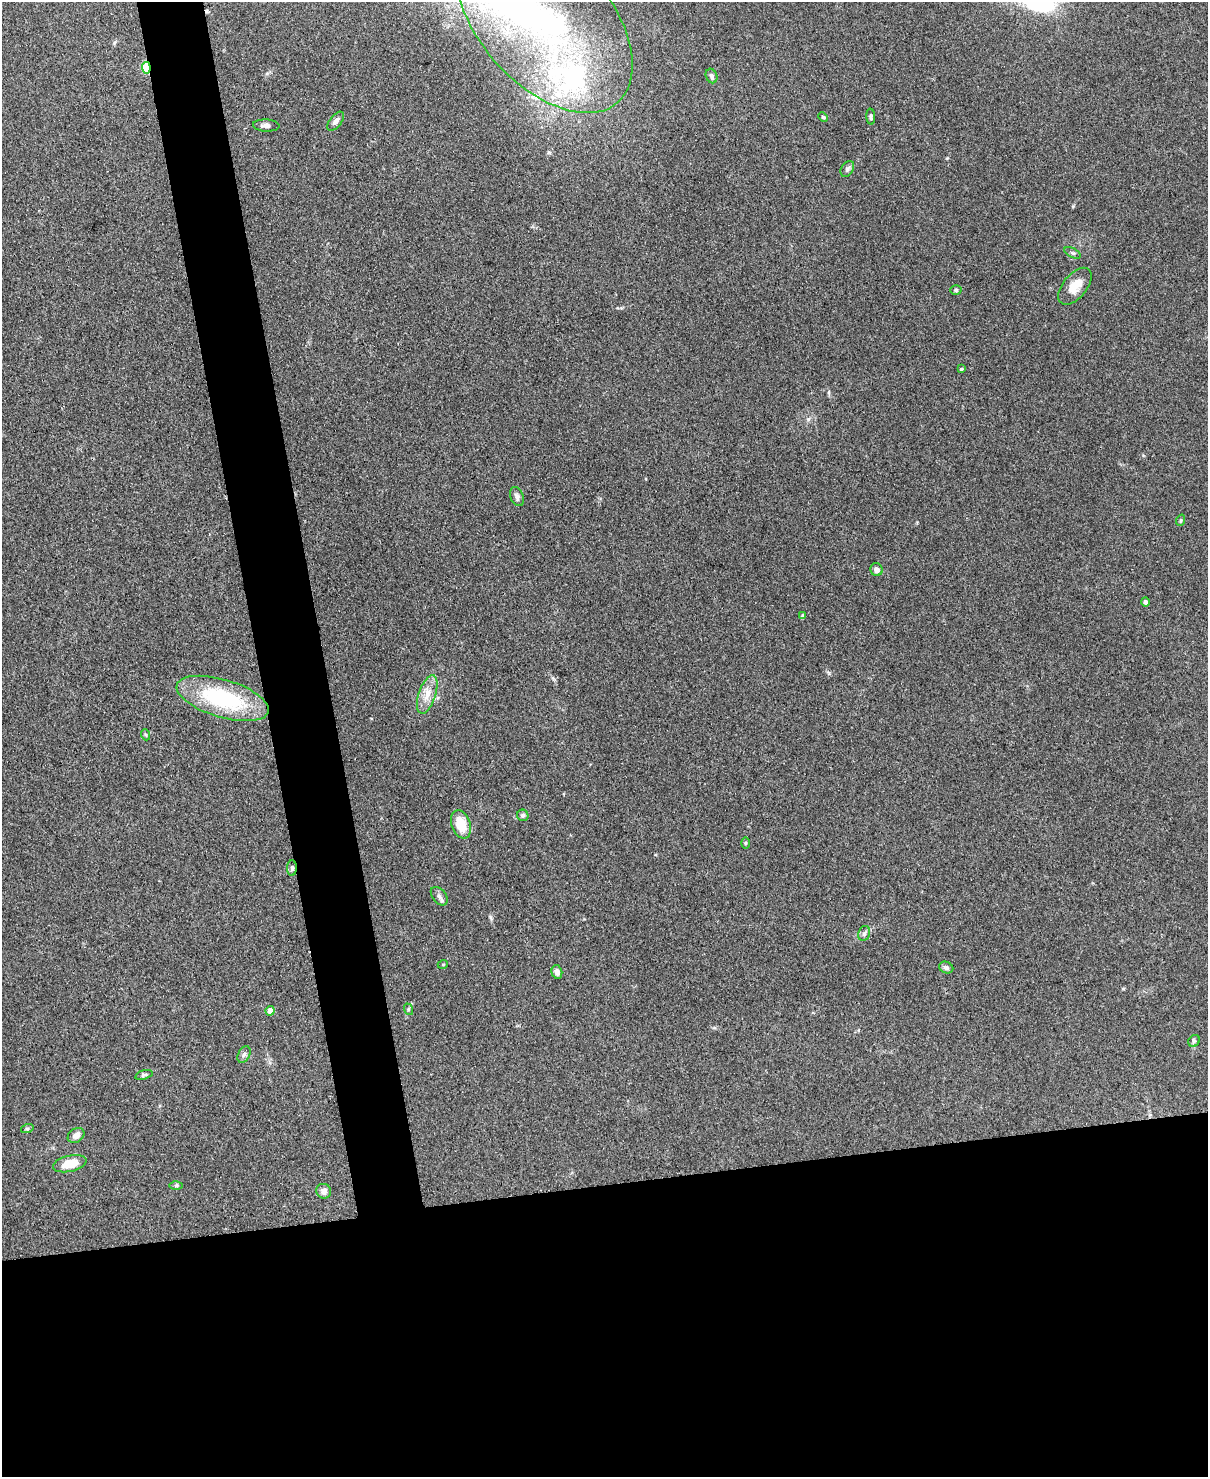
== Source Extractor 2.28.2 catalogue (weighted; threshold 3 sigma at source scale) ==
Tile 11 of 4 x 3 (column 3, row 3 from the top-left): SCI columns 2419-3624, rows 138-1612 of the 4836 x 4812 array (HDU 1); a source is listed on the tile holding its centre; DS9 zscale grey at full resolution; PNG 1210 x 1479 px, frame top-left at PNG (2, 2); each listed source drawn as its Kron ellipse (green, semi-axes under 4 px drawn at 4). Shown black and unused: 24% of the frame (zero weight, under 3 of 4 exposures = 1% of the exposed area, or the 3 px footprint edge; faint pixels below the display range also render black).
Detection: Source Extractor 2.28.2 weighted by HDU 2 'WHT'; one run over the whole footprint, this tile lists its part. Background 0.349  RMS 0.01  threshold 0.045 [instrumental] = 3 sigma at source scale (4.5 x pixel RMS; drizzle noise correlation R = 1.50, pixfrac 1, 0.05/0.05 arcsec/px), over >= 5 px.
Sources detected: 44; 1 inside a brighter object's white glare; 1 cosmic-ray / hot-pixel residue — neither listed nor drawn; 3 inside a brighter listed object's ellipse — not listed separately; the other 39 listed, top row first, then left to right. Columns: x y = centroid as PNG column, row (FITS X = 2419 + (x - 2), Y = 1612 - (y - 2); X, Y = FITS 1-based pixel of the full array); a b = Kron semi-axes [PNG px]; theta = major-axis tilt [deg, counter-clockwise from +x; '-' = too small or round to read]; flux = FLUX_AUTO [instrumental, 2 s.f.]
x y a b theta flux
544 19 112 65 -48 390
146 68 6 4 -83 68
712 76 7 5 -68 3
823 117 5 4 - 1.2
871 117 8 4 -85 2
336 121 11 6 51 4.1
266 125 13 6 -3 3.6
847 169 9 6 58 2.9
1073 253 9 4 -27 2.1
1075 286 22 12 50 16
956 290 6 5 - 1.6
961 369 4 3 - 1.4
517 496 10 6 -69 3.2
1181 520 6 3 72 1.2
876 570 6 6 - 4.9
1145 602 5 4 - 2.2
803 616 4 4 - 2.6
427 694 20 8 72 12
223 698 48 19 -17 100
146 735 5 3 - 1.2
523 815 6 5 - 2.5
461 824 15 9 -71 23
745 843 5 3 - 1.2
292 868 8 5 89 2.6
439 896 10 6 -52 4
864 933 8 5 69 2.4
443 964 5 3 - 0.87
946 968 7 5 -22 3.2
557 972 7 5 -76 4.1
408 1009 6 4 -73 1.3
270 1011 4 4 - 9.3
1194 1041 6 5 - 1.9
244 1054 9 5 62 2.9
144 1075 9 4 18 2
27 1129 6 4 18 1.2
76 1135 9 7 33 5.9
70 1164 17 8 13 20
176 1186 6 4 1 1.7
324 1191 7 7 - 5.7
Overlapping masked pixels (flux is a lower limit): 2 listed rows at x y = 146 68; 292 868
Isophote crosses this tile's border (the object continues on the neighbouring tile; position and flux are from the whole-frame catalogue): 1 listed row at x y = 544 19